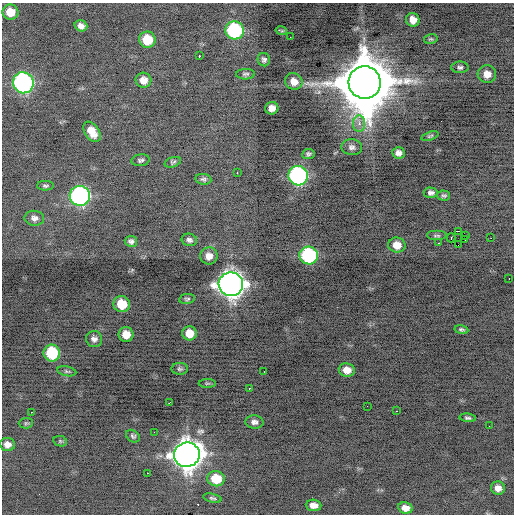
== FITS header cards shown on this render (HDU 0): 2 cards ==
NAXIS1  =                  512 / Axis length
NAXIS2  =                  512 / Axis length

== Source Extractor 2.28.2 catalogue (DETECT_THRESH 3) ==
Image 512 x 512 px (HDU 0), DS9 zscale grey, 1 PNG px = 1 image px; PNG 516 x 516 px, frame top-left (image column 1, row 512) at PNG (2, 3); each listed source drawn as its Kron ellipse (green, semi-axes under 4 px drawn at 4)
Background -0.504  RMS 0.79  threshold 2.36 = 3 sigma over >= 5 px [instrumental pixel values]
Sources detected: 81; all 81 listed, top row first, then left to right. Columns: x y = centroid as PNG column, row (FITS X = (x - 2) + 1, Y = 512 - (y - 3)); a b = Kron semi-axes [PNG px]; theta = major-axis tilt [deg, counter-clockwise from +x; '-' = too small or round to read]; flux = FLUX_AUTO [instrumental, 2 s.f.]
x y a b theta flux
10 12 8 7 - 780
413 20 7 6 - 540
81 26 6 5 - 240
235 30 9 9 - 6300
281 31 6 3 -14 72
290 37 2 2 - 100
431 39 7 5 13 85
147 40 8 8 - 1300
199 56 3 3 - 1400
264 60 7 6 - 140
460 67 8 6 0 140
246 74 9 5 3 130
487 74 9 9 - 540
143 80 8 7 - 470
294 81 9 8 - 460
365 82 16 16 - 520000
23 83 10 10 - 15000
272 108 7 6 - 360
359 124 8 6 90 270
92 132 11 7 -56 650
430 136 9 4 18 89
352 147 10 8 -10 230
398 153 6 5 - 260
308 154 6 5 - 130
141 160 9 5 6 140
173 162 8 4 19 99
237 172 3 2 - 130
298 176 10 9 - 13000
203 179 8 5 -9 130
45 186 8 4 -2 100
431 193 7 5 -4 200
80 196 10 10 - 14000
444 196 6 5 - 110
34 218 10 7 -5 220
458 231 4 2 - 1600
465 235 2 2 - 860
437 236 10 5 0 120
451 238 4 2 - 1100
491 238 2 2 - 25
189 240 8 6 -13 160
465 240 3 2 - 64
131 241 6 5 - 170
439 243 3 2 - 77
397 245 8 7 - 600
458 245 4 2 - 750
309 255 9 9 - 6200
209 256 8 8 - 400
509 278 2 2 - 43
231 284 12 11 - 62000
187 299 8 5 7 110
122 304 8 8 - 1400
461 330 7 4 -12 110
189 333 7 7 - 750
126 334 7 7 - 660
94 339 8 8 - 240
52 353 8 8 - 2900
180 369 8 6 0 120
347 370 8 6 -7 510
67 371 9 4 -11 110
264 371 2 2 - 79
207 383 8 4 1 79
249 388 3 3 - 240
169 403 3 2 - 490
367 406 2 2 - 29
397 411 2 2 - 150
31 412 3 2 - 310
468 418 8 4 -7 120
254 422 9 6 -3 230
26 423 7 5 2 90
489 426 2 2 - 23
154 432 2 2 - 200
133 436 7 5 -35 130
60 441 7 5 -13 86
7 444 7 6 - 300
187 455 13 12 - 70000
147 473 3 2 - 430
216 479 9 7 -7 1400
498 488 7 6 - 320
212 498 9 4 -13 86
314 505 8 5 -5 390
405 508 7 5 -11 380